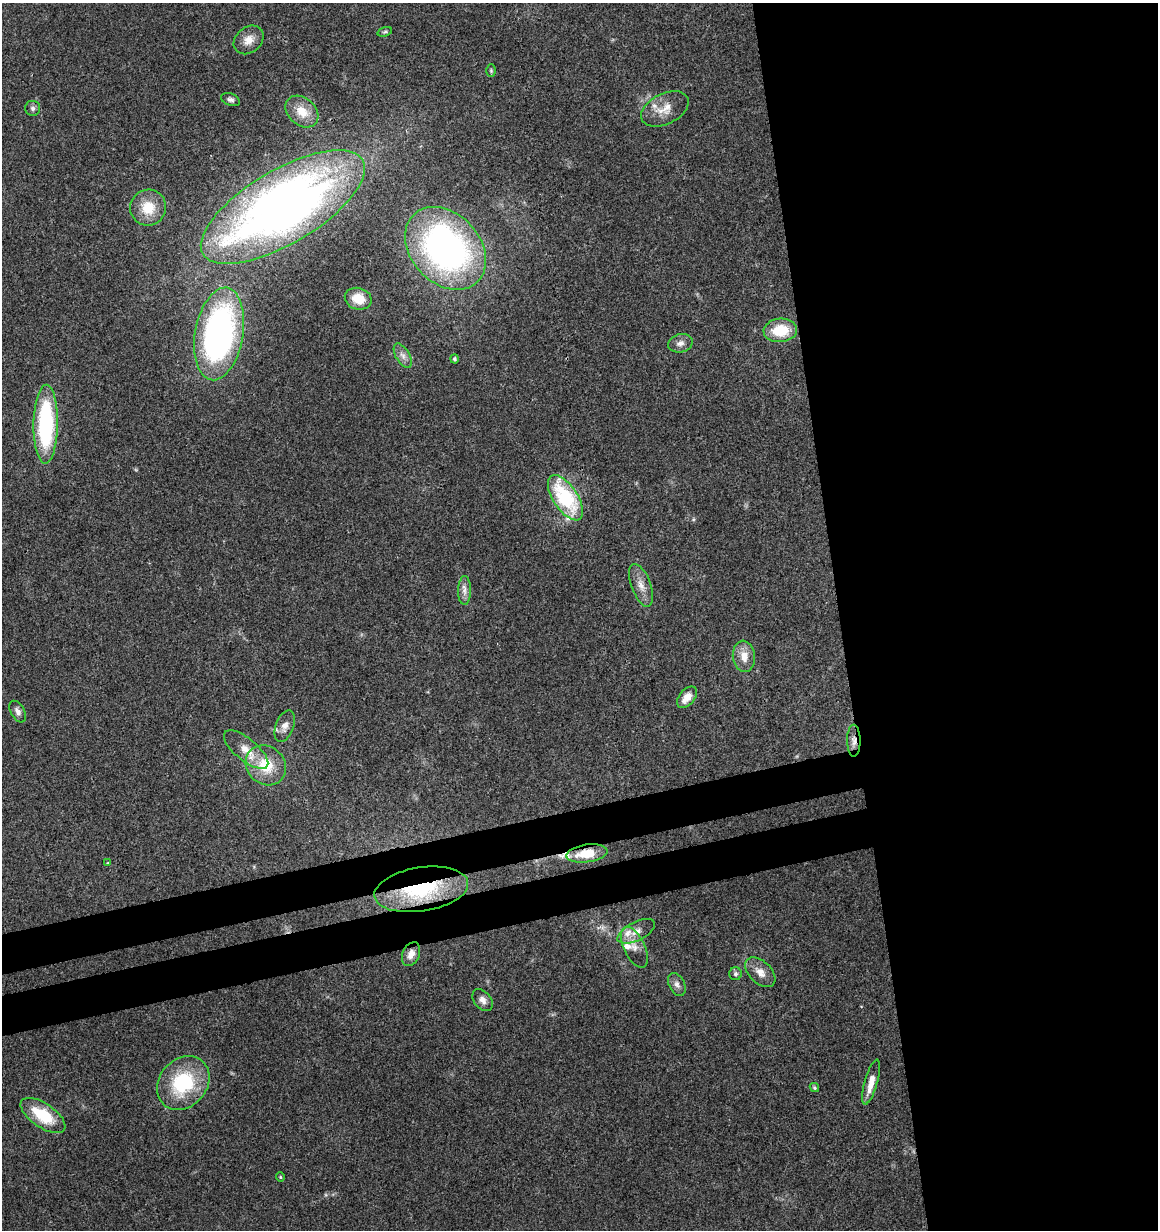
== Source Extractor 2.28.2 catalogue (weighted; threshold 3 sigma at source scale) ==
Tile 8 of 4 x 4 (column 4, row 2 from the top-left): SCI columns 3511-4666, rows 2518-3745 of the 4760 x 5028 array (HDU 1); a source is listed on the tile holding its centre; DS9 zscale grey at full resolution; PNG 1160 x 1232 px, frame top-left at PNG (2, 3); each listed source drawn as its Kron ellipse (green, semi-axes under 4 px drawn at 4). Shown black and unused: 32% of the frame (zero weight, under 3 of 4 exposures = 5% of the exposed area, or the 3 px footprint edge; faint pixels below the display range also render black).
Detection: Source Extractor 2.28.2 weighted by HDU 2 'WHT'; one run over the whole footprint, this tile lists its part. Background 0.043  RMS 0.0036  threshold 0.016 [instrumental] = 3 sigma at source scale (4.5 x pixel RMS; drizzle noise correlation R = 1.50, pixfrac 1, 0.0396/0.0396 arcsec/px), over >= 5 px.
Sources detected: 47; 5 inside a brighter listed object's ellipse — not listed separately; the other 42 listed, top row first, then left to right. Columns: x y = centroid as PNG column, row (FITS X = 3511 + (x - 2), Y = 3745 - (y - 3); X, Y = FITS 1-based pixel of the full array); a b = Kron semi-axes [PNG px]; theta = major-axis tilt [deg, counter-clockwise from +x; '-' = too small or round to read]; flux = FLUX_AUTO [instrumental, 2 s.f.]
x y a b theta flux
385 32 7 4 18 0.65
249 40 16 12 41 4
491 71 6 5 - 0.53
231 100 10 6 -21 1.2
33 108 7 7 - 1.1
665 109 25 15 26 6
302 112 18 13 -42 6
283 207 93 37 31 290
148 208 18 18 - 9
445 248 46 34 -48 130
358 299 13 10 -15 6.6
780 330 17 11 4 12
219 334 47 24 80 130
680 343 12 9 15 2.1
403 356 13 7 -60 2
455 359 4 4 - 0.73
46 424 39 12 89 47
565 498 26 12 -57 31
641 585 22 10 -70 4.1
464 590 14 6 89 2
744 656 15 11 -83 4.7
687 697 12 7 49 4.1
18 712 12 7 -59 1.9
285 726 16 9 69 2.6
854 741 16 6 -89 2.2
246 750 27 11 -39 6
266 765 21 18 -41 13
587 853 21 9 8 11
108 863 4 3 - 0.31
421 889 47 22 9 37
636 931 20 9 26 3.7
634 947 22 10 -64 4
411 954 12 8 65 2.9
760 972 18 11 -44 3.8
735 974 6 6 - 0.83
677 984 12 7 -63 1.7
482 1000 12 8 -50 2.1
871 1082 23 6 74 4.2
183 1083 29 23 48 27
814 1087 5 4 - 0.56
43 1115 26 12 -34 15
280 1177 5 4 - 0.41
Overlapping masked pixels (flux is a lower limit): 4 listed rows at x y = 854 741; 587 853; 421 889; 411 954